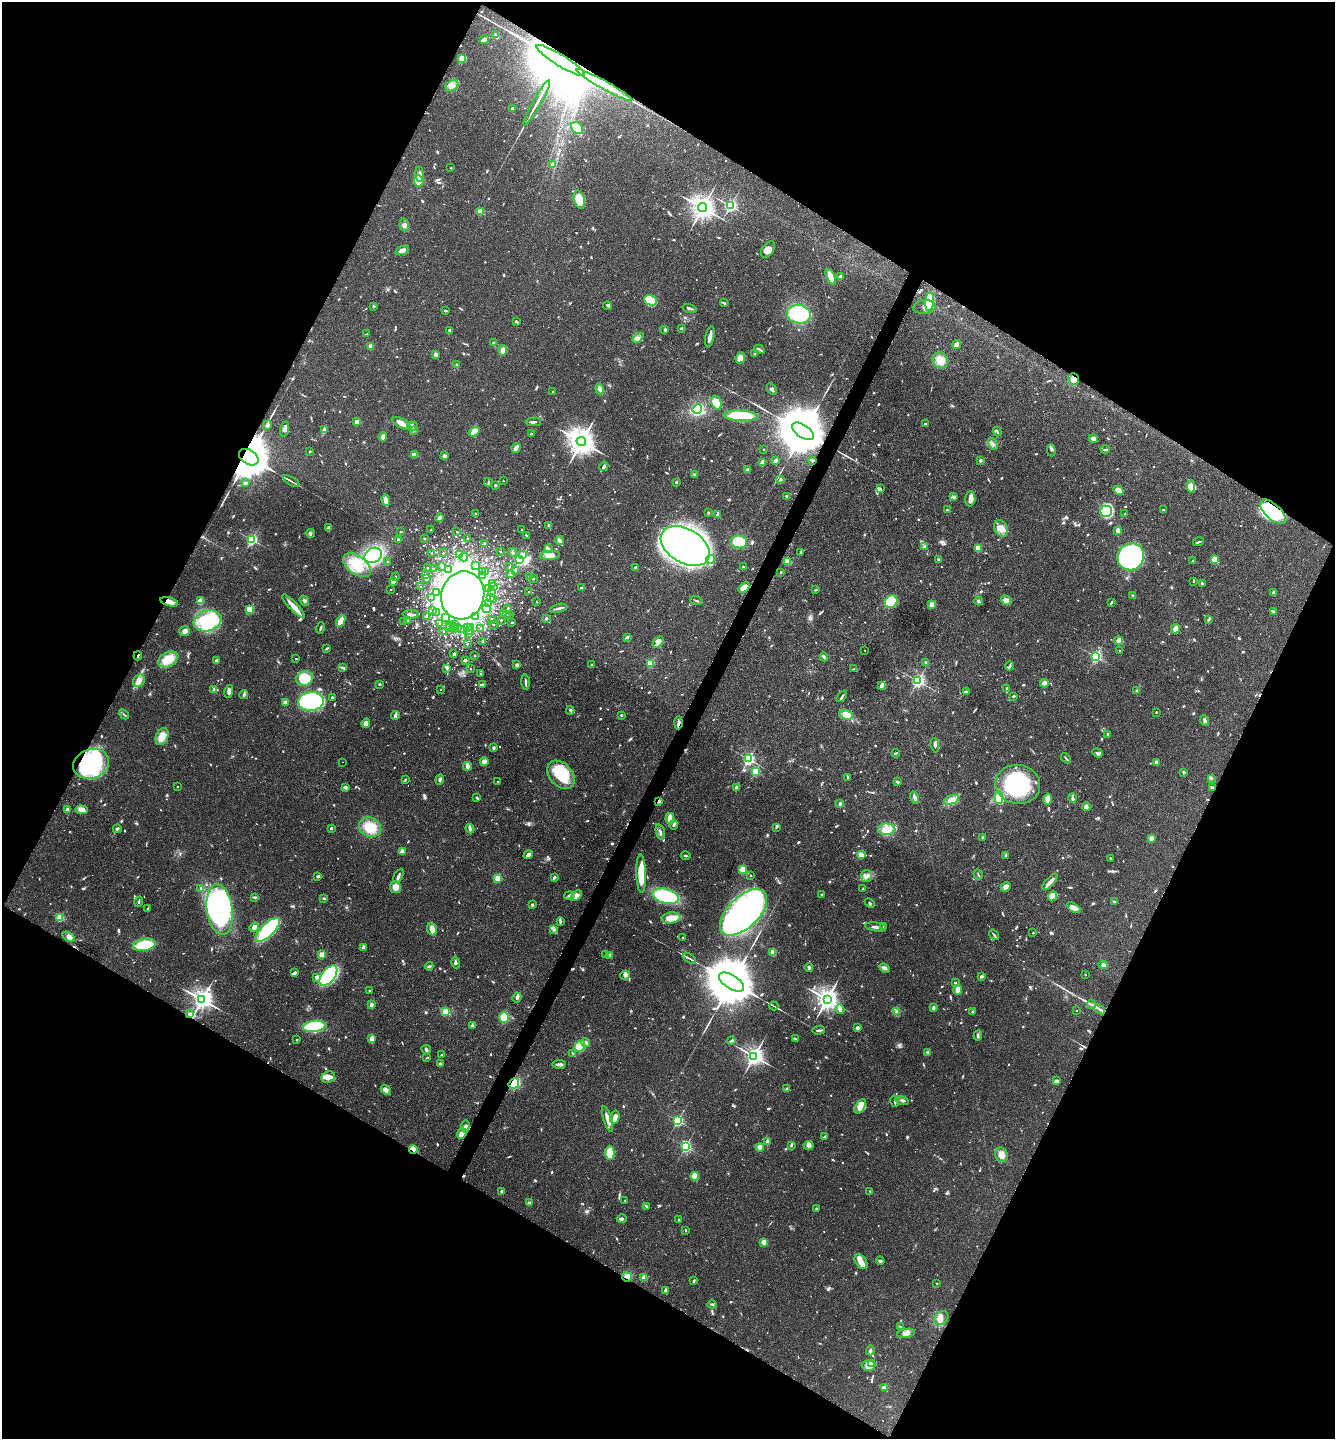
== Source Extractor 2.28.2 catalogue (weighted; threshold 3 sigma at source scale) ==
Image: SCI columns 154-5484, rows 8-5753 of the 5772 x 5764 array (HDU 1 of 3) = the unmasked area's bounding box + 8 px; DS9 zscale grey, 4 x 4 block average (1 PNG px = mean of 4 x 4 image px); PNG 1337 x 1441 px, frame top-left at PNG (2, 2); each listed source drawn as its Kron ellipse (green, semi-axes under 4 px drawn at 4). Shown black and unused: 47% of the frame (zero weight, under 3 of 4 exposures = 1% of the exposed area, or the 3 px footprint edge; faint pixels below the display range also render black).
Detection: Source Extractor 2.28.2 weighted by HDU 2 'WHT'. Background 0.0626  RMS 0.0045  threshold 0.0201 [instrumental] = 3 sigma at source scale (4.5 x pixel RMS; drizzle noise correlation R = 1.50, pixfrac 1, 0.05/0.05 arcsec/px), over >= 5 px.
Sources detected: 1409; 8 too faint to see at this stretch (4 x 4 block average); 43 inside a brighter object's white glare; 6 cosmic-ray / hot-pixel residue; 2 long thin detections or spike segments (spike, bleed or trail) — neither listed nor drawn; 54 coinciding with a brighter row at this scale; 45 inside a brighter listed object's ellipse — not listed separately; of the other 1251, all 500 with FLUX_AUTO >= 2.76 (the completeness limit of this list) listed and drawn (751 fainter detections not listed), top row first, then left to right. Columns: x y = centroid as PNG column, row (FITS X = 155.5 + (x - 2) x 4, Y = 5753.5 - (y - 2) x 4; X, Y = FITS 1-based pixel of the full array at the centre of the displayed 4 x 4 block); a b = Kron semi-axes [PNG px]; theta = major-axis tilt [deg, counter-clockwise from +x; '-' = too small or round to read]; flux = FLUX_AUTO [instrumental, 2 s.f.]
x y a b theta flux
496 35 4 3 - 6.3
484 39 5 2 - 24
462 58 2 2 - 140
561 61 28 5 -32 73000
604 85 32 2 -29 29
452 86 7 5 34 22
537 103 26 2 60 19
512 108 2 2 - 6.5
577 128 7 5 -46 30
553 165 2 2 - 47
451 168 2 2 - 4.4
419 174 7 3 -84 14
419 181 5 5 - 31
579 200 9 5 -74 36
730 206 2 2 - 650
702 208 4 4 - 2900
480 212 2 2 - 84
404 225 6 4 -82 9.3
768 249 9 5 55 23
402 250 7 3 19 16
831 277 8 3 -64 27
840 277 4 3 - 5
650 300 6 5 - 120
930 302 9 3 84 160
724 303 4 2 - 4.3
373 306 2 2 - 16
607 306 4 2 - 3
924 307 11 6 5 22
690 308 7 2 -14 7.3
445 311 3 2 - 3.6
799 314 12 9 -9 190
516 321 3 2 - 3.6
681 328 3 2 - 4
450 330 3 2 - 4.3
665 330 3 2 - 4.3
366 334 4 2 - 2.8
710 337 11 3 78 14
638 338 6 3 42 7.1
493 343 2 2 - 16
956 344 5 4 - 11
371 346 2 2 - 51
759 349 6 2 -30 4.8
503 350 5 4 - 14
436 354 3 2 - 9
755 354 2 2 - 4.2
740 358 5 4 - 21
940 360 8 7 - 33
456 365 4 2 - 3.1
1073 379 6 5 - 13
600 389 5 3 - 7.7
772 389 6 3 -61 6
552 392 2 2 - 3.2
716 403 7 5 -74 35
697 409 5 4 - 130
740 416 17 5 -3 130
356 422 2 2 - 40
533 422 7 2 0 6.8
401 423 10 5 -28 20
925 424 2 2 - 4
267 425 5 3 - 7.4
412 426 5 3 - 8.9
285 429 7 3 75 7.2
324 430 4 2 - 3.1
413 430 3 2 - 3.8
803 431 12 6 -34 29000
474 432 6 4 34 24
997 432 5 2 - 3.3
531 434 2 2 - 3.5
383 437 4 3 - 16
1093 439 4 4 - 11
581 441 5 4 - 4100
993 444 6 2 -61 5.5
516 448 5 2 - 27
763 449 2 2 - 2.9
1105 449 4 2 - 3.4
1051 450 6 4 -89 6.3
310 451 2 2 - 3
414 455 4 2 - 17
444 456 3 3 - 8.3
249 457 11 7 -33 26000
776 460 4 2 - 8.5
981 460 2 2 - 17
812 461 4 2 - 3.9
763 463 3 3 - 25
604 466 5 3 - 6.3
748 470 3 2 - 8.5
695 475 2 2 - 6
780 479 2 2 - 14
291 481 9 2 -30 5.5
503 481 2 2 - 3.4
488 482 4 2 - 3.3
676 482 3 2 - 3.9
246 483 3 2 - 5.3
495 485 2 2 - 16
1191 486 6 4 90 24
880 489 3 2 - 3.4
1118 490 5 4 - 26
787 496 3 2 - 3.7
954 497 4 3 - 5.5
970 499 7 5 88 16
386 500 6 3 -80 18
947 510 2 2 - 2.9
1163 510 2 2 - 3.1
1106 511 5 5 - 120
1273 512 16 7 -42 170
708 513 3 2 - 3.2
475 514 3 2 - 3
1125 514 2 2 - 3.9
717 515 3 2 - 3.1
440 518 4 3 - 9.8
549 525 4 2 - 8.2
328 528 4 3 - 6.7
1001 528 9 6 -58 22
431 530 2 2 - 3.1
522 530 2 2 - 4
1118 531 4 3 - 12
400 532 2 2 - 3.1
457 532 2 2 - 4
310 533 4 3 - 4.6
526 535 2 2 - 3.9
424 538 2 2 - 8.9
467 538 2 2 - 3.2
252 539 2 2 - 490
398 539 2 2 - 9.1
560 541 4 2 - 13
739 542 8 6 -5 120
1199 542 6 2 17 4.2
484 544 2 2 - 5.4
685 546 26 17 -31 3500
925 546 2 2 - 13
548 548 2 2 - 2.8
978 548 2 2 - 130
500 551 2 2 - 3.5
513 552 4 2 - 4.1
800 552 3 2 - 2.8
432 553 2 2 - 3.8
443 553 2 2 - 3.4
460 554 2 2 - 39
522 554 3 3 - 11
373 555 9 7 33 270
550 555 10 4 5 27
464 557 4 3 - 41
1131 557 14 13 - 640
711 559 4 4 - 8
1215 559 4 4 - 44
520 560 2 2 - 610
939 560 2 2 - 20
787 561 2 2 - 41
1192 561 3 3 - 2.9
388 562 2 2 - 6
357 565 16 9 -36 80
442 566 2 2 - 7.5
476 566 2 2 - 11
510 566 2 2 - 4.5
636 567 2 2 - 16
743 567 2 2 - 22
428 568 2 2 - 7.6
433 569 2 2 - 3.1
449 569 3 2 - 3.9
486 571 3 2 - 3.4
515 571 2 2 - 3.3
482 572 2 2 - 3.4
781 572 2 2 - 9.2
511 574 3 3 - 5.5
425 575 2 2 - 23
482 575 2 2 - 3.6
395 576 2 2 - 3.3
530 576 2 2 - 13
426 579 2 2 - 10
533 579 2 2 - 8.2
1194 581 2 2 - 2.9
393 582 4 3 - 4.4
492 583 2 2 - 3.9
1202 584 3 3 - 5
421 586 2 2 - 4.6
494 587 2 2 - 6
582 587 3 2 - 3.1
744 587 6 3 39 35
488 589 2 2 - 8.7
391 590 2 2 - 2.9
816 590 3 2 - 2.8
491 592 2 2 - 22
528 592 2 2 - 4.3
436 593 2 2 - 4.9
1274 593 3 3 - 8.5
463 595 24 21 72 13000
1133 596 3 2 - 3.8
432 597 2 2 - 8
491 598 2 2 - 2.8
494 600 2 2 - 3.1
1006 600 6 4 -36 9
200 601 3 3 - 24
304 601 5 3 - 6.2
696 601 6 2 -16 4.4
979 601 4 3 - 4.3
169 602 9 4 -14 22
537 602 2 2 - 7.2
891 602 7 6 - 75
1111 603 2 2 - 3.9
488 604 2 2 - 21
932 605 2 2 - 92
293 606 15 4 -46 25
508 608 2 2 - 5.6
559 608 9 2 12 9.1
250 609 2 2 - 150
486 609 4 2 - 4.5
432 610 2 2 - 2.8
1273 611 3 2 - 4.9
436 612 3 2 - 3.5
503 613 3 3 - 3.3
411 614 8 3 -1 9.1
507 614 2 2 - 6.5
510 614 2 2 - 3.4
427 616 2 2 - 24
445 617 2 2 - 3.8
476 617 3 2 - 5.8
546 618 2 2 - 16
492 619 2 2 - 6.8
1209 619 3 2 - 2.9
501 620 2 2 - 6.7
208 621 14 10 16 210
341 621 6 3 63 30
403 621 2 2 - 2.8
407 621 2 2 - 12
512 622 2 2 - 6.2
440 624 2 2 - 3.7
454 624 3 2 - 2.8
493 624 2 2 - 2.9
449 625 2 2 - 9
454 626 2 2 - 4.3
468 627 4 2 - 3.9
470 627 2 2 - 15
320 628 6 2 71 4.1
450 628 2 2 - 6.2
454 628 3 2 - 4
458 628 2 2 - 8.5
462 629 2 2 - 6.5
481 629 2 2 - 6.2
1176 629 5 3 - 32
185 631 5 5 - 8.7
444 631 2 2 - 3.4
470 631 3 2 - 6.5
469 634 2 2 - 17
627 637 3 2 - 7.7
483 641 2 2 - 5.7
1119 641 4 3 - 9.3
658 642 7 4 48 12
467 644 2 2 - 5.7
326 649 3 2 - 4.3
865 650 2 2 - 3.2
1120 650 2 2 - 3.9
454 654 2 2 - 23
138 656 5 2 - 3.4
475 656 2 2 - 8.3
1096 656 2 2 - 570
824 657 4 2 - 11
168 659 11 7 29 55
296 659 2 2 - 3.8
465 660 2 2 - 22
216 661 2 2 - 24
651 663 2 2 - 140
926 663 3 3 - 5.5
517 665 2 2 - 26
592 665 2 2 - 3.3
1010 666 4 2 - 3.8
342 668 4 3 - 4.1
447 668 3 3 - 3.9
470 669 2 2 - 3.2
854 669 4 2 - 3.1
480 674 2 2 - 9.5
304 678 8 7 - 66
139 681 7 5 53 17
918 681 2 2 - 750
526 682 7 2 -88 6.4
1044 683 4 4 - 12
380 684 2 2 - 2.8
482 684 4 2 - 3.6
882 685 4 2 - 11
1007 688 4 3 - 4.1
214 690 3 3 - 9.4
441 690 2 2 - 2.9
229 691 6 3 76 8.4
1137 691 3 2 - 3.7
966 692 4 2 - 4.5
244 695 4 2 - 4.9
842 696 6 2 52 5.1
1014 696 4 2 - 3.6
332 698 3 3 - 4.9
311 701 13 9 4 410
285 702 3 3 - 12
570 710 4 3 - 4.9
1156 712 2 2 - 3.9
124 714 6 2 -42 3.8
396 715 4 2 - 4.7
621 715 3 3 - 3.3
846 715 7 4 -19 33
1205 721 5 2 - 4.3
366 723 5 4 - 10
678 723 6 3 87 7.7
1108 734 3 2 - 4.8
162 737 9 6 67 31
935 745 7 2 -84 7.1
494 748 4 3 - 4.3
896 753 4 2 - 2.9
1097 753 5 2 - 4.7
1066 758 6 2 -48 3.4
749 759 2 2 - 580
343 762 2 2 - 2.9
484 762 4 4 - 16
1156 762 3 3 - 11
91 764 18 14 19 400
467 766 4 3 - 5.3
756 772 2 2 - 230
1184 772 3 2 - 4.7
561 775 16 11 -47 110
847 777 4 2 - 3.4
1211 778 4 3 - 3.7
440 779 5 2 - 4.7
405 780 2 2 - 3.1
497 781 2 2 - 3.3
897 782 3 2 - 6.2
1018 784 22 19 -10 220
177 787 2 2 - 3.8
345 787 3 3 - 5.8
737 787 2 2 - 27
1212 788 4 3 - 4.2
914 797 6 3 -70 7.6
999 797 6 3 -84 37
477 798 3 2 - 4.5
1073 798 5 2 - 4.8
1048 799 5 4 - 22
952 800 8 4 19 16
659 801 3 2 - 11
840 804 4 2 - 6.7
1087 807 5 3 - 5.5
68 809 4 3 - 7.4
81 810 6 4 -3 18
670 818 5 2 - 39
673 825 5 3 - 6.1
370 827 11 9 -24 64
777 827 3 2 - 3.3
331 828 3 2 - 3.8
117 829 4 3 - 4.7
470 829 5 3 - 6.6
887 829 8 6 0 47
660 832 8 3 -74 7.6
983 837 3 2 - 3.4
1151 838 2 2 - 59
402 851 2 2 - 49
528 855 5 3 - 11
861 855 4 4 - 8.3
686 856 5 2 - 3.5
1006 856 3 2 - 2.9
1110 858 2 2 - 2.8
743 869 4 3 - 31
641 874 19 5 -88 67
750 875 2 2 - 5.4
978 875 5 2 - 2.9
318 876 3 3 - 3.4
398 876 8 2 61 7.6
866 876 6 5 - 11
554 877 2 2 - 12
498 878 2 2 - 120
1050 882 10 2 47 24
395 887 6 5 - 23
1006 887 5 4 - 13
200 888 2 2 - 5.9
863 889 2 2 - 7.3
821 895 2 2 - 11
569 896 5 2 - 3.5
577 896 6 4 45 9.8
666 896 13 7 -14 220
1052 896 5 4 - 8.2
255 897 3 2 - 2.9
324 898 3 2 - 3.1
139 902 5 2 - 3
1114 902 2 2 - 10
870 903 5 2 - 3.4
532 905 2 2 - 15
148 908 4 2 - 3.9
1074 908 8 4 -30 15
220 910 25 13 -82 660
743 912 29 15 44 1000
60 918 2 2 - 160
671 918 9 5 6 36
560 922 4 2 - 5.2
884 926 3 2 - 4.1
254 927 5 3 - 9.6
876 927 10 2 -9 9.9
432 929 6 4 -70 16
554 929 3 3 - 4.2
268 930 16 6 45 280
1033 933 2 2 - 2.9
994 935 6 2 -52 4.9
69 937 7 4 -32 10
683 937 2 2 - 5
144 945 11 6 9 100
363 947 3 2 - 6.1
773 952 4 2 - 41
606 954 2 2 - 8.3
322 955 2 2 - 94
609 956 2 2 - 40
689 958 7 2 -30 5.4
456 962 6 2 -73 5.1
1103 965 5 3 - 12
429 966 4 3 - 5.4
809 968 4 2 - 4.3
885 968 5 3 - 10
294 973 3 2 - 10
625 975 5 4 - 7.9
1085 975 2 2 - 6.2
328 976 12 6 51 200
317 977 3 3 - 11
981 977 2 2 - 7.2
731 982 14 6 -32 30000
955 983 2 2 - 13
958 990 5 3 - 21
370 991 3 2 - 2.9
517 997 5 3 - 8.9
202 999 3 3 - 2100
827 999 4 3 - 2400
1091 1004 4 2 - 4
371 1005 4 2 - 3.9
774 1006 4 2 - 3
933 1008 3 2 - 7.5
840 1009 4 3 - 11
1100 1009 6 2 -39 8
896 1011 4 2 - 2.8
1077 1011 2 2 - 4.2
446 1012 4 4 - 23
973 1012 3 2 - 4.1
190 1014 2 2 - 27
504 1017 5 4 - 66
472 1025 4 3 - 4
314 1026 11 5 7 250
857 1028 2 2 - 9.7
819 1030 6 2 3 5.3
978 1036 5 2 - 6.2
372 1039 4 3 - 24
795 1039 4 2 - 6.1
296 1040 2 2 - 3.7
731 1041 4 2 - 3.9
586 1043 4 3 - 6.9
580 1046 5 5 - 61
426 1049 5 3 - 6
928 1052 2 2 - 36
573 1053 4 2 - 3.1
442 1055 3 2 - 2.9
754 1056 3 3 - 1700
427 1058 3 2 - 2.9
440 1063 3 2 - 4.1
559 1064 7 2 2 9.5
328 1077 7 5 22 22
1056 1081 3 2 - 8.1
514 1084 6 4 50 77
787 1088 3 2 - 3.4
386 1090 5 3 - 8.2
895 1101 5 2 - 3.6
902 1101 7 3 -14 6.7
860 1106 8 4 59 25
615 1117 7 3 76 26
607 1119 13 4 -73 21
678 1121 2 2 - 440
465 1126 6 3 83 7.2
462 1134 5 3 - 22
825 1136 4 2 - 3.3
767 1142 4 3 - 5.2
791 1145 4 2 - 3.3
809 1145 5 3 - 8.1
685 1146 2 2 - 470
760 1147 4 3 - 13
413 1149 4 3 - 15
610 1153 7 4 90 75
1001 1155 7 6 - 24
695 1176 4 3 - 33
502 1191 2 2 - 22
870 1191 2 2 - 3.4
625 1200 2 2 - 4.7
529 1203 2 2 - 21
646 1207 4 2 - 4.6
816 1208 3 2 - 2.9
622 1219 5 3 - 5.6
679 1219 2 2 - 6
686 1231 2 2 - 2.9
764 1242 2 2 - 85
880 1261 4 2 - 5
861 1262 8 5 -54 22
627 1277 5 4 - 13
644 1277 2 2 - 77
694 1281 2 2 - 5.3
937 1283 2 2 - 3.5
665 1290 3 2 - 6
712 1304 4 3 - 4.4
941 1318 8 6 42 17
900 1326 3 2 - 2.8
906 1333 9 4 9 14
870 1350 5 3 - 5.3
872 1363 2 2 - 69
868 1366 7 5 2 15
885 1387 4 3 - 12
Overlapping masked pixels (flux is a lower limit): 15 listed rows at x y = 561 61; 604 85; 1073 379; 803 431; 249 457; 812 461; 1273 512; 169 602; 138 656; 678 723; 91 764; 659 801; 514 1084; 413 1149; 627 1277
Diffuse or blended objects may show on this block-average render without a row.